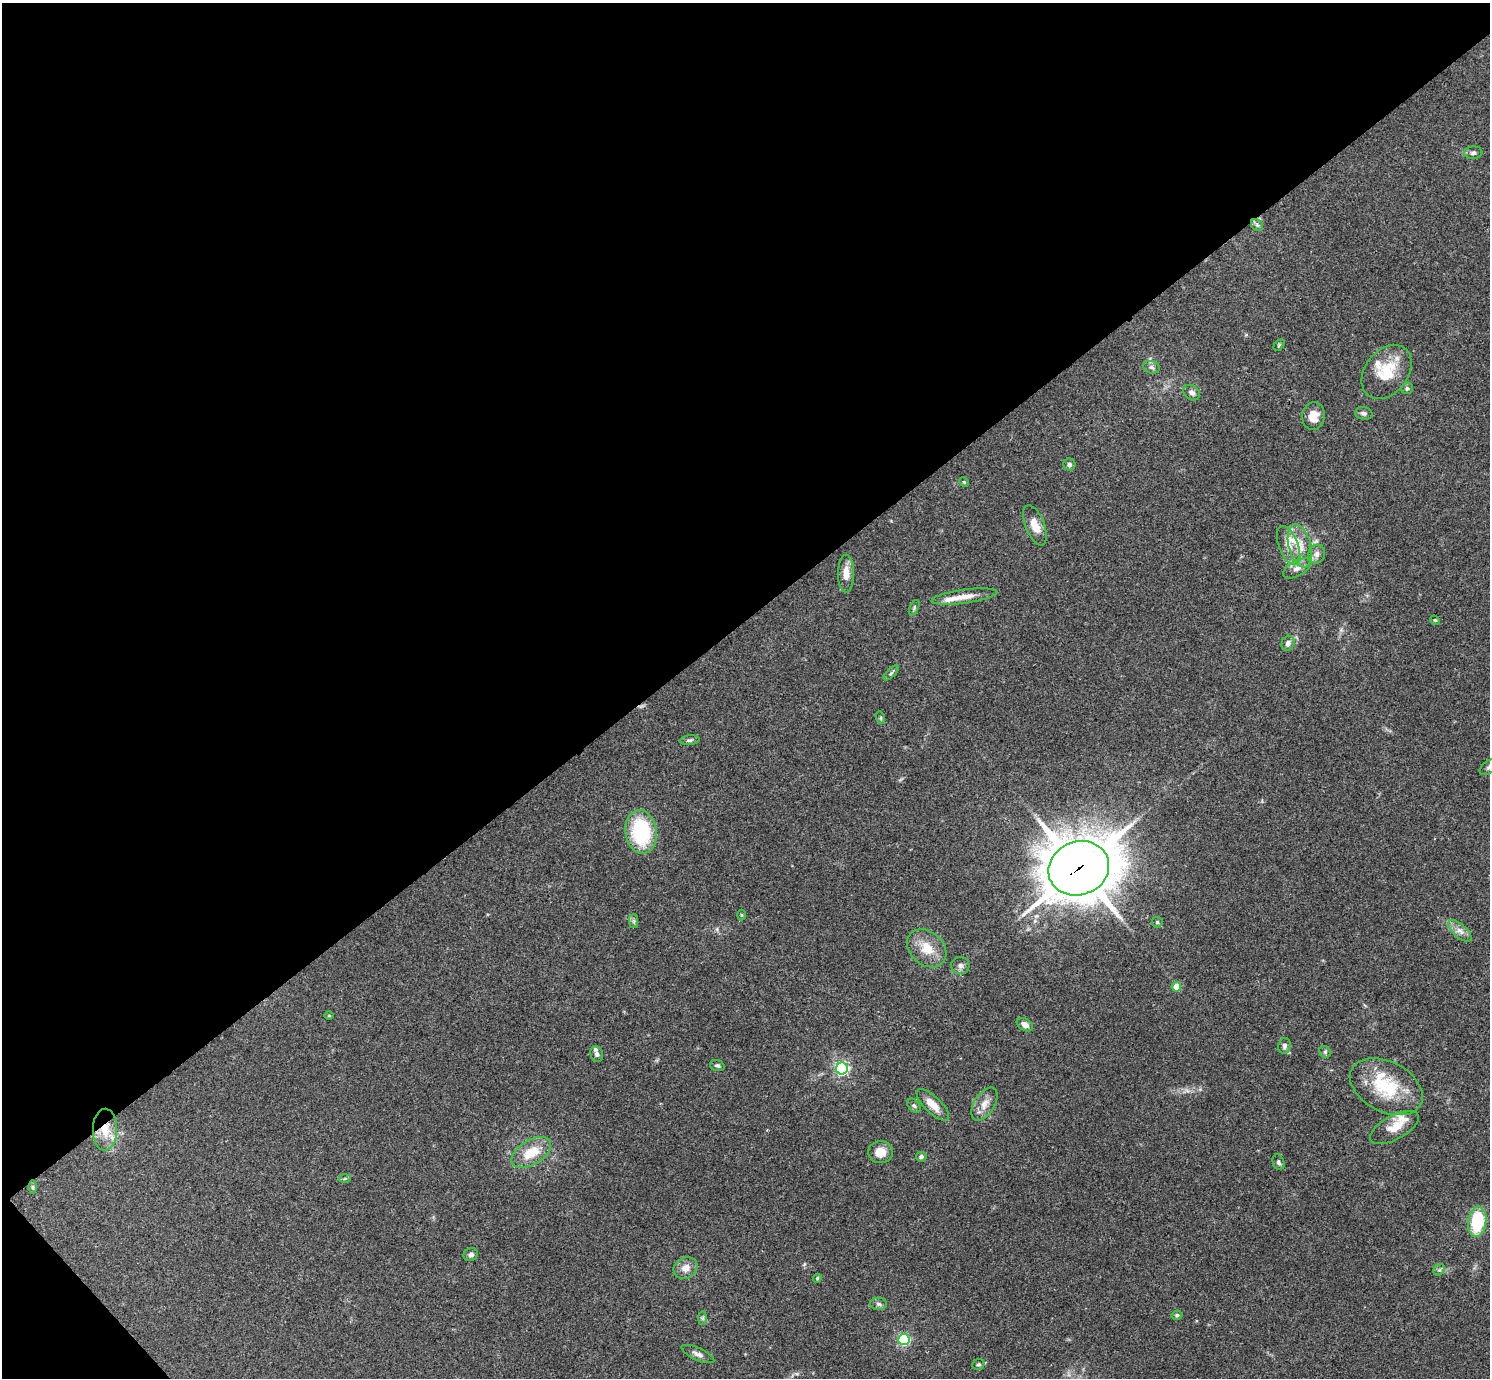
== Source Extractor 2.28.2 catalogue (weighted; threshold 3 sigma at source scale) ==
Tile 5 of 4 x 4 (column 1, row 2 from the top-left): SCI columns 7-1494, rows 3051-4426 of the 5963 x 5961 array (HDU 1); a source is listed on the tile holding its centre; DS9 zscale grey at full resolution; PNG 1492 x 1380 px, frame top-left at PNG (2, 3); each listed source drawn as its Kron ellipse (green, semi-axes under 4 px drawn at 4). Shown black and unused: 46% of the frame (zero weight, under 3 of 4 exposures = <1% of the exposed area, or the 3 px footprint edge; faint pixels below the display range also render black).
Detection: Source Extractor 2.28.2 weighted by HDU 2 'WHT'; one run over the whole footprint, this tile lists its part. Background 0.154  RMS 0.0074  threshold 0.0331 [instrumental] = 3 sigma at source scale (4.5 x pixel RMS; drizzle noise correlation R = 1.50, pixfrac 1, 0.05/0.05 arcsec/px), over >= 5 px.
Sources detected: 70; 6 inside a brighter listed object's ellipse — not listed separately; the other 64 listed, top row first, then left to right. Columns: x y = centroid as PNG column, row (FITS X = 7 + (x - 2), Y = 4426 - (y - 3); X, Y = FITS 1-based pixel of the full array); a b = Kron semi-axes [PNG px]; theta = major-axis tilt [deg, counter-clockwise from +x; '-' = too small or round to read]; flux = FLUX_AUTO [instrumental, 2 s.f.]
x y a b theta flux
1473 153 9 6 5 2.3
1257 225 7 5 -44 1.7
1279 345 7 4 46 1.1
1151 367 8 6 -15 2.1
1387 372 30 21 52 25
1407 388 6 5 - 1.6
1192 393 9 7 -36 3
1364 413 9 6 -12 2.1
1313 416 14 11 84 8.6
1069 464 6 6 - 2.1
964 482 5 4 - 0.76
1035 525 21 9 -68 9.6
1289 545 21 9 -69 10
1300 546 22 11 -76 13
1317 554 9 8 - 3.8
1297 568 15 7 28 5.2
846 574 19 8 89 8.5
964 596 33 7 8 9.4
914 608 8 4 65 1.3
1435 620 5 4 - 0.85
1288 643 8 6 67 2.9
891 673 9 4 45 1.3
881 718 6 4 -72 0.92
690 740 10 5 7 1.8
1489 767 11 6 40 2.2
641 832 22 16 -82 55
1079 868 31 26 20 3400
742 915 5 3 - 0.75
634 921 7 4 -90 1.4
1157 922 5 5 - 1.1
1460 931 14 6 -41 4.6
927 948 22 16 -42 16
960 966 9 8 - 3
1176 987 5 4 - 11
329 1016 4 3 - 0.61
1025 1025 9 5 -32 4
1284 1046 8 6 77 2.2
1325 1052 6 5 - 1.5
597 1054 8 6 -69 2.7
717 1066 7 5 -19 1.5
842 1068 6 6 - 160
1386 1087 39 25 -28 43
984 1104 18 10 58 7.6
933 1105 21 8 -44 9
914 1106 8 5 -48 1.7
1394 1127 27 12 29 14
105 1130 21 12 89 14
531 1152 22 12 31 18
880 1152 12 11 - 9.4
921 1157 5 5 - 1.8
1279 1162 8 5 -70 1.9
345 1179 6 4 3 0.97
33 1187 6 4 -89 1.1
1477 1222 15 9 83 38
471 1255 7 6 - 2.4
685 1268 12 10 27 6.7
1439 1270 6 5 - 1.3
817 1278 4 3 - 0.79
879 1304 8 6 -2 2.2
1177 1315 5 4 - 1.4
703 1318 7 4 89 1.2
904 1339 5 5 - 100
698 1354 18 6 -24 3.6
978 1365 6 5 - 1.5
Overlapping masked pixels (flux is a lower limit): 2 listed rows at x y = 1079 868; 105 1130
Isophote crosses this tile's border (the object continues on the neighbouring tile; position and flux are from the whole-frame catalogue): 1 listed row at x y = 1489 767